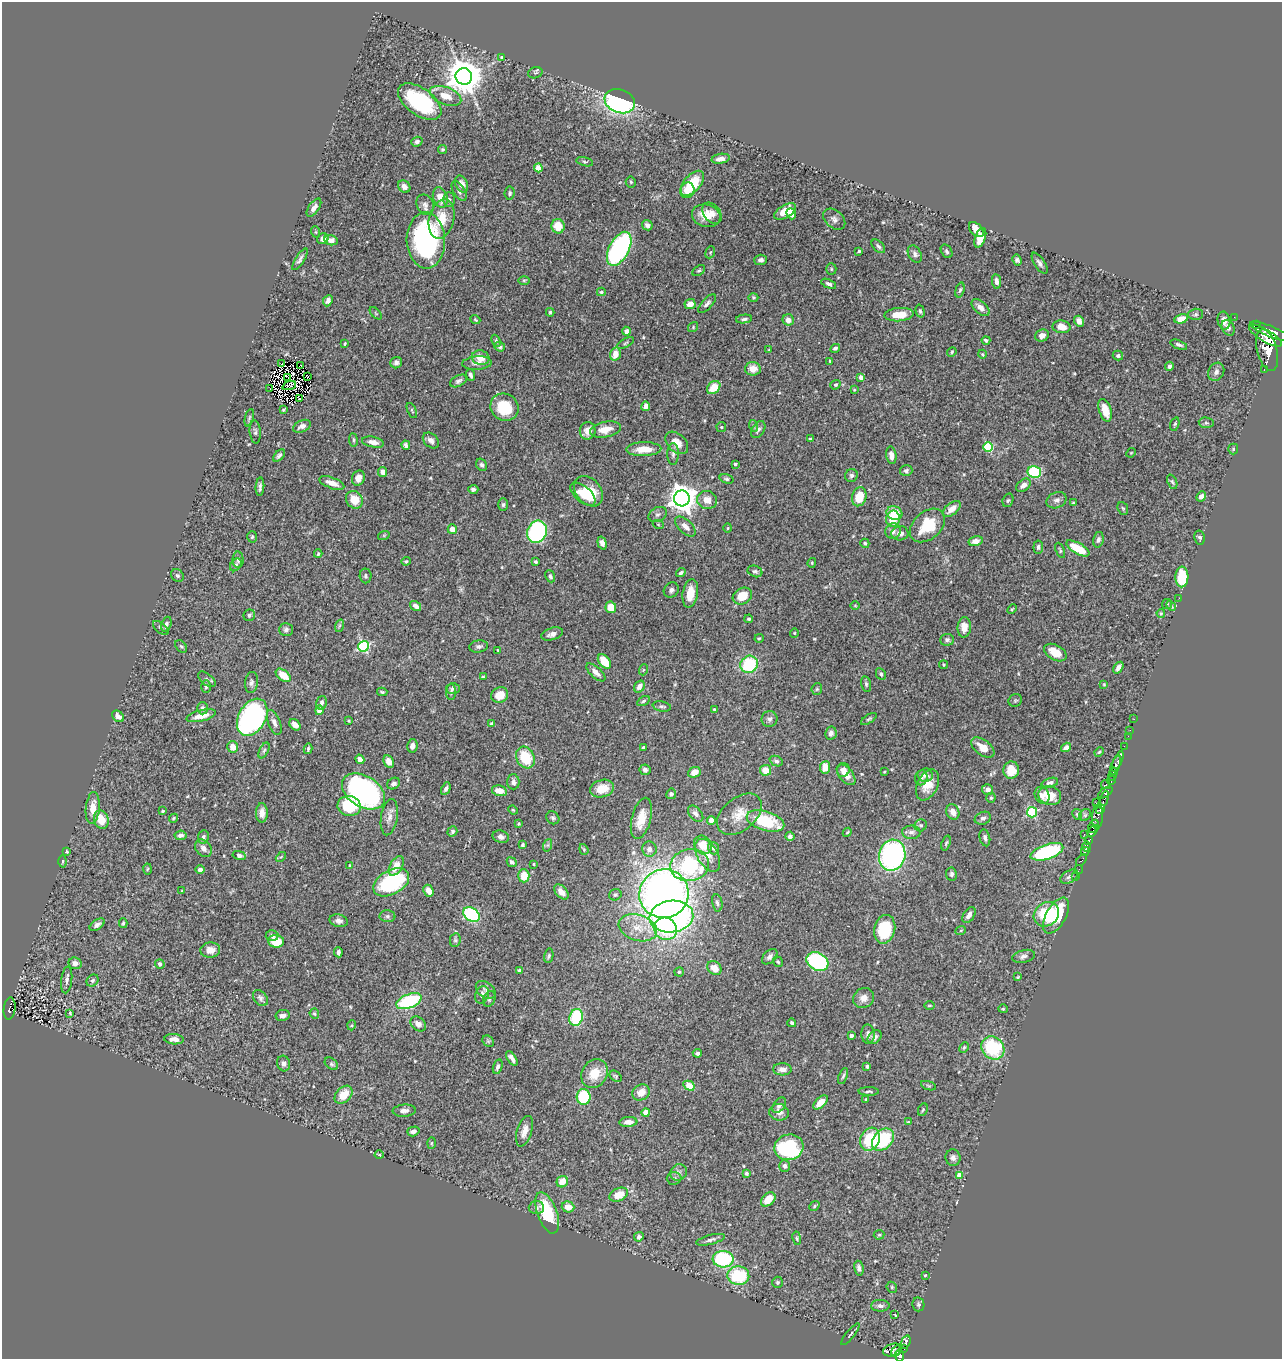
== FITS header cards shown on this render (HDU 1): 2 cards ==
NAXIS1  =                 1280
NAXIS2  =                 1357

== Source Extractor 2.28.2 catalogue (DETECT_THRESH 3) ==
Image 1280 x 1357 px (HDU 1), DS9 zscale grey, 1 PNG px = 1 image px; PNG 1284 x 1361 px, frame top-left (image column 1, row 1357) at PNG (2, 2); each listed source drawn as its Kron ellipse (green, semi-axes under 4 px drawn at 4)
Background 0.493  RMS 0.024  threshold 0.0724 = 3 sigma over >= 5 px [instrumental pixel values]
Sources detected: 532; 5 with non-positive FLUX_AUTO (blend fragments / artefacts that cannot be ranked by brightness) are neither listed nor drawn; of the other 527, the 500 brightest by FLUX_AUTO listed and drawn (27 fainter detections omitted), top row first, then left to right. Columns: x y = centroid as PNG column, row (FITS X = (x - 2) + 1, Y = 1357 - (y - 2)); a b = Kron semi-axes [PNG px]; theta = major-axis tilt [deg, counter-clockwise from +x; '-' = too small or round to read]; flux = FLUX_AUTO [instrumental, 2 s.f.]
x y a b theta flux
502 57 3 3 - 1.9
535 73 7 5 17 3.2
464 76 8 8 - 3900
445 96 16 8 -20 22
620 101 15 11 -19 270
420 102 25 13 -36 130
417 142 6 5 - 4.1
442 149 4 4 - 2.8
721 159 9 5 9 8.5
585 162 8 4 -13 2.9
538 168 4 4 - 37
631 182 5 5 - 2.2
692 183 15 8 48 58
462 184 9 6 -65 7.6
404 186 7 5 -49 7.7
687 190 8 7 - 16
459 191 11 5 -58 5.5
510 193 6 5 - 3.2
440 198 10 7 -71 18
449 200 7 6 - 3.5
425 205 10 8 -66 7.3
314 208 10 5 55 8.2
785 211 12 6 31 22
712 213 12 8 -53 9.1
791 214 5 4 - 6.8
706 216 14 11 -14 25
442 219 20 12 77 32
834 219 12 8 -40 6.8
647 225 6 5 - 5
558 226 7 6 - 26
976 230 9 5 -46 16
316 232 6 3 -71 1.6
980 238 10 5 70 20
323 239 6 5 - 8.8
331 240 7 5 -14 12
426 240 28 19 -88 290
878 246 8 5 -45 4
619 249 18 10 62 270
859 251 3 3 - 2
947 251 7 5 -58 3.8
710 252 6 4 69 2.2
915 254 9 6 -61 5.4
300 259 12 4 58 4.9
761 260 6 5 - 5.7
1017 260 5 4 - 3.7
1040 263 12 5 -57 5.5
831 269 5 5 - 2.2
699 270 7 4 38 2.5
524 280 5 3 - 1.9
996 281 7 4 -82 6.5
829 284 8 4 -26 4.2
960 290 7 4 73 2.9
601 292 4 4 - 2.6
753 297 5 4 - 2.1
328 301 6 4 65 5.2
690 304 5 5 - 16
707 304 12 5 48 5.9
980 308 11 6 -43 11
920 311 6 4 -74 2.5
550 312 4 3 - 2.2
376 313 7 3 -45 1.6
1196 314 7 5 3 3.2
899 315 14 6 4 29
1234 317 2 2 - 3
744 319 8 4 6 3.7
1181 319 7 4 15 12
475 320 5 3 - 1.8
788 320 6 5 - 11
1224 320 9 6 -78 12
1079 321 5 4 - 10
1256 325 2 2 - 14000
693 327 5 4 - 1.8
1062 327 9 6 -9 20
1228 328 8 6 -62 4.8
626 331 4 4 - 6.7
1270 332 22 5 -22 2000
1042 336 7 6 - 10
1265 336 19 6 -31 2200
986 340 4 3 - 2.9
496 341 6 4 -67 2.3
625 343 9 4 27 3.2
345 344 3 3 - 1.9
1179 345 9 4 -20 3.5
500 347 5 4 - 3.1
835 348 5 4 - 3.8
769 350 4 3 - 1.3
1267 350 21 10 -75 2100
952 352 5 4 - 2.1
615 354 7 5 77 17
982 354 4 3 - 1.8
1118 356 5 5 - 3.3
481 358 9 7 -18 19
830 361 4 3 - 1.8
396 363 6 5 - 5.1
477 363 15 6 4 11
282 364 3 2 - 5.6
301 365 3 2 - 3.8
1169 366 4 4 - 4.2
753 369 8 7 - 19
1264 370 3 2 - 56
1216 372 9 7 61 6
470 375 6 3 -70 4
288 377 4 2 - 2.4
307 377 4 2 - 1.8
861 377 4 4 - 9.4
458 381 9 5 28 5.1
835 385 5 4 - 2.9
289 386 7 3 18 2.8
714 388 7 5 43 29
270 389 3 2 - 1.5
854 390 3 3 - 1.4
300 398 3 2 - 1.9
646 406 5 4 - 9.9
504 407 14 13 - 55
283 410 3 3 - 1.9
412 410 8 4 -64 2.8
1105 410 11 6 -71 26
249 418 9 4 74 2.7
1206 423 7 5 -8 3.5
1175 424 7 3 72 2.4
302 426 9 6 23 8.3
754 426 6 4 -72 2.7
721 427 5 4 - 1.7
605 429 15 8 11 19
758 430 9 6 57 5.6
588 431 8 8 - 12
255 432 11 5 -85 4.1
810 439 3 3 - 1.5
353 440 7 3 -83 2.2
431 441 9 6 -41 8.1
373 442 11 5 -11 11
677 443 13 9 -44 15
406 445 5 3 - 4.5
988 447 5 5 - 87
644 449 17 7 1 25
1233 449 5 5 - 2.2
1131 453 5 4 - 1.5
673 454 11 6 90 5.1
279 455 7 4 47 4.4
891 455 9 5 -82 9.7
735 464 3 3 - 2.4
482 465 6 5 - 4.1
906 470 6 5 - 3.7
383 472 5 4 - 9
1034 472 7 6 - 100
851 475 6 6 - 4.9
358 478 8 6 69 10
726 479 7 4 -17 2.8
1172 482 8 4 -68 2.8
332 483 13 5 -21 16
1023 485 8 5 39 7.9
260 487 9 3 85 4.4
473 489 5 4 - 3.8
588 491 17 12 -49 46
583 494 15 8 -40 24
1201 496 5 4 - 7.1
859 497 10 7 75 35
682 498 8 8 - 2100
354 500 9 8 - 29
707 500 10 9 - 16
1008 500 7 5 71 3.1
1057 500 10 7 24 6.5
1073 503 4 4 - 2
503 505 6 5 - 3.3
1123 508 6 5 - 2.3
952 509 10 5 39 14
894 513 8 6 -14 36
658 514 10 7 29 5.3
893 519 8 7 - 33
658 524 5 3 - 1.6
927 525 20 13 41 55
685 526 13 6 -43 10
728 528 5 3 - 1.8
452 529 5 4 - 12
893 531 8 7 - 6.8
537 532 11 9 67 240
900 533 8 7 - 10
384 535 6 3 19 1.7
252 537 6 5 - 2.3
1200 538 7 5 -79 3.2
1098 540 8 5 77 4.8
976 541 7 5 14 12
602 543 6 4 -72 6
865 543 4 4 - 3
1038 547 6 5 - 4.3
1078 548 13 5 -30 42
1060 550 8 4 -68 2.5
318 554 4 3 - 2.2
238 560 8 5 -88 3.9
406 561 4 4 - 2.5
535 562 4 3 - 2.7
812 563 5 4 - 1.9
236 565 7 5 54 3.3
755 571 7 5 -20 3.9
681 573 5 3 - 3.6
177 576 7 5 -44 4.2
365 576 7 6 - 3.9
550 576 6 4 -66 3.2
1182 577 10 6 87 54
671 590 8 7 - 5.1
690 593 14 7 81 26
742 596 10 8 29 29
1179 598 3 2 - 2.6
1167 604 5 5 - 2.1
416 606 6 4 -33 8.3
855 606 5 3 - 1.3
1171 606 5 4 - 1.9
611 607 6 5 - 28
1012 609 5 3 - 1.6
1161 613 4 3 - 1.9
249 615 6 5 - 3.7
749 619 4 3 - 2.4
166 624 8 5 70 4.6
339 626 6 4 71 2.7
964 627 10 6 86 15
161 628 9 5 -41 3.9
286 630 7 6 - 4.8
794 633 4 4 - 1.6
552 634 11 6 17 8.5
759 638 4 3 - 1.7
947 640 7 6 - 4
181 646 7 5 -47 2.9
364 646 5 5 - 180
479 646 9 6 7 5
498 650 3 2 - 1.5
1055 653 12 7 -29 26
604 661 8 5 -51 37
749 664 9 8 - 82
943 665 4 2 - 1.5
1118 668 6 4 57 6.6
643 670 5 3 - 1.6
596 672 12 5 -43 9.6
881 674 6 4 -63 4.2
283 675 8 5 -38 27
483 677 3 3 - 1.6
207 679 10 5 -37 4.5
251 682 10 6 82 5.2
866 684 8 4 -76 3.3
1104 684 4 4 - 1.4
639 686 6 5 - 9.5
206 687 6 5 - 3.4
453 688 7 5 -1 3.7
817 689 6 5 - 2.9
382 692 5 3 - 2.3
451 692 8 5 88 3.2
500 695 8 7 - 23
1015 700 7 6 - 2.7
643 701 7 4 29 3
321 703 7 5 75 4.8
662 706 9 5 -12 3.5
202 708 6 5 - 4.7
714 709 3 3 - 2.2
319 710 5 4 - 10
118 716 7 5 -42 9.3
201 716 15 5 13 20
252 717 20 13 60 380
769 719 8 8 - 5.5
869 719 9 4 33 2.6
1134 719 2 2 - 7.2
348 721 4 3 - 1.8
274 722 13 6 -69 7.9
491 723 3 3 - 1.8
295 725 6 4 -49 9.3
1130 730 2 2 - 4.2
831 733 6 5 - 6.3
1128 736 2 2 - 3.1
412 746 7 5 78 7.7
1124 746 2 2 - 7.9
232 747 6 5 - 15
983 747 13 7 -38 20
1066 747 5 4 - 6.8
644 748 4 3 - 5.8
308 749 5 3 - 2.6
264 750 8 4 62 3.3
1099 752 5 4 - 1.8
525 757 11 9 -62 57
360 759 5 4 - 8.5
389 761 6 5 - 14
776 761 7 5 -23 4.1
1118 761 11 3 67 230
1116 765 10 4 69 460
825 767 6 5 - 21
645 770 5 5 - 5.6
766 770 6 5 - 21
843 770 7 6 - 6.1
1011 770 8 8 - 25
694 772 6 5 - 16
884 772 4 3 - 1.3
1113 774 7 4 72 300
846 775 12 6 -51 16
925 775 7 6 - 6.2
921 778 7 6 - 4.5
1111 781 4 3 - 130
513 782 7 6 - 6.4
1050 783 8 4 18 5.1
394 784 7 5 38 5.3
928 785 16 10 64 25
1106 785 5 3 - 79
446 789 6 4 64 3.9
602 789 12 8 14 28
988 790 5 5 - 7.5
363 791 23 15 -32 500
499 791 7 5 -14 19
1105 792 8 3 35 120
671 794 5 5 - 4.1
1042 795 8 7 - 8.5
1050 796 11 9 -17 25
991 798 5 4 - 2.7
1104 800 9 3 69 110
1096 803 2 2 - 14
349 806 11 10 - 64
93 808 16 7 85 20
1100 809 5 3 - 160
513 810 5 3 - 1.6
163 811 4 3 - 2.6
953 812 8 6 -67 9.8
1032 812 5 5 - 130
262 813 9 6 -89 11
696 814 9 6 -50 6.6
739 814 25 16 40 31
1077 814 6 4 -62 2.9
1085 815 6 5 - 3.1
389 817 18 8 80 12
1098 817 12 5 86 150
173 818 5 4 - 2
553 818 7 6 - 3.3
641 818 21 9 75 24
983 818 8 6 23 5.1
101 820 9 7 -72 28
711 820 4 4 - 15
765 821 19 9 -17 84
519 824 4 3 - 2
921 825 6 6 - 3.4
1093 826 7 4 60 720
452 831 5 4 - 3.2
1093 831 6 3 59 320
847 832 4 3 - 1.6
911 832 9 6 -2 6.2
1084 834 2 2 - 9.5
181 835 6 4 7 5
790 836 4 4 - 5.3
203 837 7 5 81 3.8
501 837 8 6 -15 5.7
985 838 9 5 -78 5.4
1088 841 4 3 - 210
946 843 8 4 71 2.5
523 845 4 3 - 3.4
548 845 6 4 71 2.7
703 845 10 8 -56 24
1086 847 5 4 - 220
203 848 9 7 -45 8.2
714 848 6 5 - 4.3
584 849 5 4 - 2.1
649 849 7 7 - 6.9
1085 851 4 3 - 340
66 852 3 3 - 2.3
1047 852 17 7 19 160
239 855 7 4 -12 5
708 855 18 10 -60 16
892 855 15 13 76 340
281 857 6 4 43 1.8
1082 860 7 3 50 35
62 861 6 3 89 2
512 862 5 4 - 4.5
534 864 3 3 - 1.4
349 865 3 2 - 1.3
690 865 19 16 11 170
396 866 11 6 61 21
147 869 5 3 - 1.9
200 869 5 4 - 4.6
1079 870 4 2 - 7.4
951 874 6 5 - 4.3
524 876 6 5 - 25
1069 877 10 6 31 4.6
1076 877 2 2 - 3.3
391 882 19 12 28 150
182 891 3 2 - 1.4
428 891 6 5 - 13
561 892 9 5 -47 11
664 894 25 24 - 1200
615 895 6 5 - 3
717 903 8 5 -79 4
471 914 9 6 -35 140
1046 914 13 11 40 73
969 915 9 5 57 8.3
387 916 8 6 1 4.3
1056 916 20 10 61 66
671 917 22 16 8 460
339 921 9 6 -13 6.9
123 923 5 4 - 2.4
97 925 8 5 34 5.9
638 928 20 13 -18 28
665 929 12 10 -32 73
885 929 14 10 77 79
961 930 5 3 - 1.6
272 936 6 5 - 5.2
455 940 7 5 80 2.8
276 941 8 6 -2 37
210 950 10 7 5 13
338 952 5 3 - 4.3
549 956 7 4 78 2.8
1023 956 12 6 13 6.4
770 957 9 5 45 5.7
778 962 6 4 -56 2.3
817 962 11 8 -29 180
75 963 7 6 - 8.2
160 964 5 4 - 3.9
714 968 8 6 -43 17
519 970 4 4 - 4.1
679 972 4 4 - 2
1018 977 4 3 - 1.5
67 980 13 5 84 7
93 980 6 5 - 3.9
486 990 11 7 -37 5.7
482 995 9 6 67 7
260 998 9 6 -50 4.6
864 998 11 9 31 11
489 999 8 5 67 4.3
409 1001 13 7 22 130
930 1005 5 3 - 1.6
10 1009 11 6 83 110
1003 1009 4 4 - 1.6
70 1013 4 3 - 1.3
314 1014 5 4 - 2.6
283 1015 7 5 10 6.4
576 1017 9 6 71 87
792 1023 4 3 - 2.6
418 1024 9 6 -40 8.6
352 1025 5 3 - 1.7
868 1034 9 6 -87 7.5
851 1036 3 3 - 5.7
875 1037 8 5 45 5.3
174 1039 10 5 -4 10
488 1041 6 5 - 2.8
964 1047 5 3 - 2
993 1048 12 10 -46 100
697 1053 4 4 - 3.4
512 1058 8 3 -58 6.8
284 1063 8 6 -73 5.3
331 1064 7 5 -41 3.2
867 1066 4 3 - 2.7
498 1067 7 4 73 4.8
782 1069 9 6 -1 8.7
594 1073 15 12 54 32
616 1076 7 4 -40 2.4
843 1076 8 4 70 3.2
689 1086 6 4 -29 31
928 1086 8 3 -19 2
869 1091 10 3 -1 3.2
641 1092 9 7 36 17
344 1095 10 7 46 29
584 1097 8 7 - 77
866 1099 3 3 - 1.8
820 1102 9 5 44 17
779 1105 8 5 56 7
923 1110 6 4 67 2.2
404 1111 11 6 4 7.5
646 1112 4 4 - 32
779 1112 10 8 -11 9.8
628 1122 9 5 4 11
908 1122 4 3 - 1.7
413 1131 6 4 15 7.7
524 1131 16 7 72 14
870 1139 12 9 69 65
883 1140 13 9 45 92
431 1143 6 4 88 2
789 1147 14 13 - 160
379 1155 4 3 - 1.3
953 1158 8 7 - 6.6
785 1166 6 5 - 4.9
679 1172 9 7 44 5.8
746 1173 4 4 - 3.6
959 1175 4 4 - 24
674 1178 7 6 - 3.7
562 1182 6 5 - 19
619 1195 10 6 25 26
768 1199 8 5 45 24
814 1206 6 4 40 2.2
568 1207 6 5 - 17
536 1208 7 6 - 5.3
547 1213 22 9 -69 75
879 1235 5 5 - 2.1
639 1237 5 4 - 5
797 1238 7 3 -81 2.2
711 1240 14 4 14 5.9
723 1259 10 8 1 130
859 1268 7 4 -79 5.6
925 1275 3 2 - 1.5
738 1276 11 9 -5 90
778 1282 5 5 - 3
892 1287 6 5 - 2.3
918 1304 7 6 - 3.2
880 1306 9 6 1 5.8
894 1314 3 2 - 6.8
850 1334 13 4 51 3.6
906 1342 7 4 74 83
903 1348 4 3 - 32
892 1350 10 6 19 230
896 1351 6 3 53 130
899 1356 6 4 -83 320
At the frame edge (FLAGS 8, measured only in part): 1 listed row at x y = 899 1356
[27 fainter detections neither listed nor drawn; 5 non-positive-flux detections neither listed nor drawn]